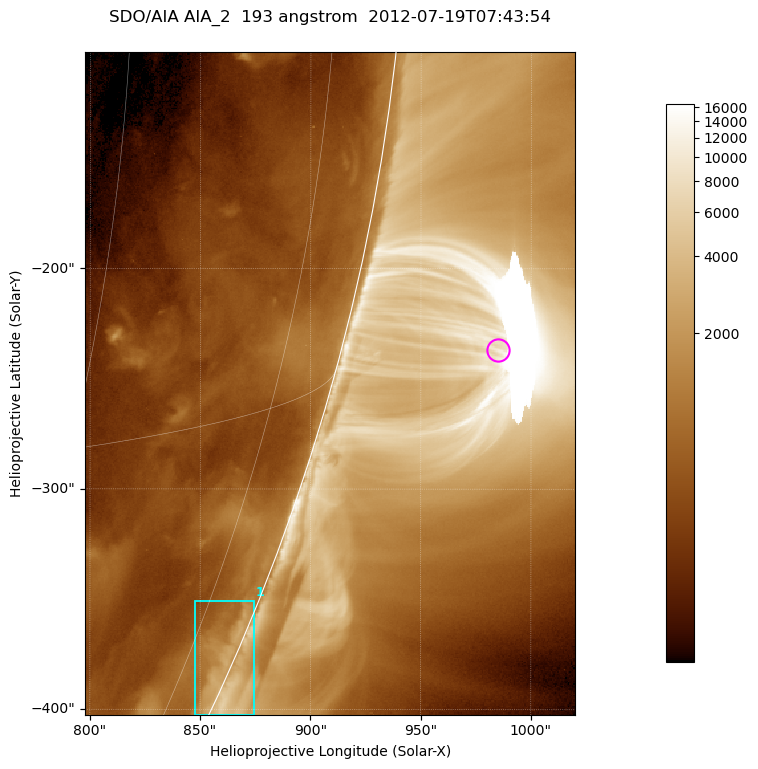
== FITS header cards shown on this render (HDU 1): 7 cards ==
TELESCOP= 'SDO/AIA '           / For AIA: SDO/AIA
INSTRUME= 'AIA_2   '           / For AIA: AIA_ATA1, AIA_ATA2, AIA_ATA3 or AIA_AT
WAVELNTH=                  193 / [angstrom] Wavelength
WAVEUNIT= 'angstrom'           / Wavelength unit: angstrom
DATE-OBS= '2012-07-19T07:43:54.837' / [ISO] Date when observation started; ISO 8
CTYPE1  = 'HPLN-TAN'           / CTYPE1; Typically HPLN
CTYPE2  = 'HPLT-TAN'           / CTYPE2; Typically HPLT

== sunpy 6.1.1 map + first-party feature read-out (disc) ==
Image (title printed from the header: SDO/AIA AIA_2  193 angstrom  2012-07-19T07:43:54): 370 x 500 px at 0.601 arcsec/px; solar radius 944 arcsec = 1572 px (partial field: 1.2% of the solar disc is inside the frame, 48% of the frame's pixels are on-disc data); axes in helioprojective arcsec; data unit not stated in the header (colour bar unlabelled)
Orientation: roll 0.0565 deg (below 1 deg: not rotated)
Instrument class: DISC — disc imager (sunpy class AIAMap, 193 A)
Bright regions (active regions / flare kernels): reference = the on-disc median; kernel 3 px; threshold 5 sigma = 937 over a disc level ~479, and >= 1.15x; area >= 185 px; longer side >= 4 px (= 2.4 arcsec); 1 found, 1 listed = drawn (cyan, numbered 1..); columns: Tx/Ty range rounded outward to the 2 arcsec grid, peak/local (2 s.f.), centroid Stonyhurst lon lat
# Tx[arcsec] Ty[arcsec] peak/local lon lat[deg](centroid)
1 848..874 -404..-350 7.6 +82 -23
Off-limb structures (1.02-1.3 R_sun): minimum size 92 px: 2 found; the strongest spans PA ~250..260 deg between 1.02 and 1.14 R_sun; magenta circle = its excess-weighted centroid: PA ~255 deg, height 1.07 R_sun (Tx ~984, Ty ~-236 arcsec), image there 6.8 x the reference